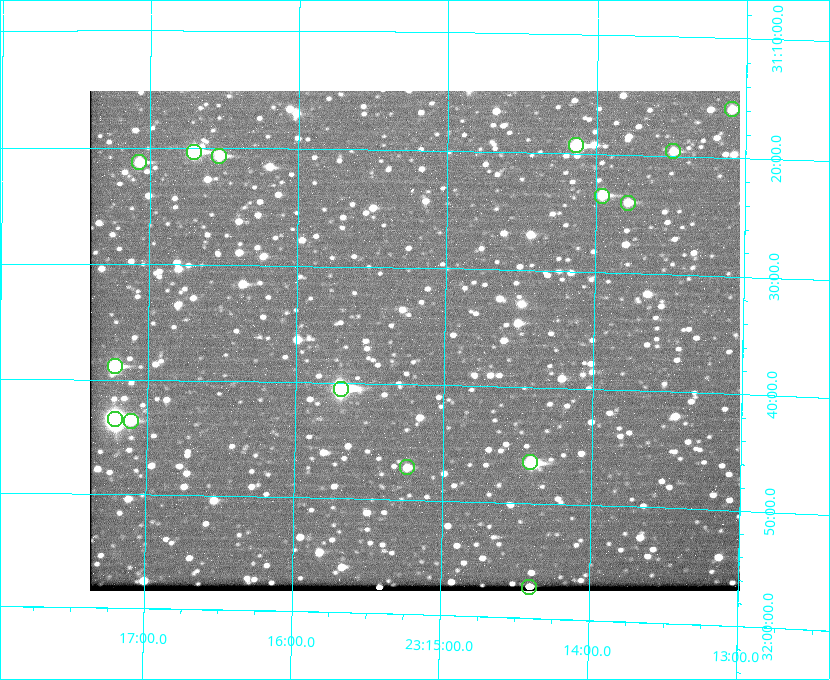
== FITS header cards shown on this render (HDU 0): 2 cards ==
NAXIS1  =                  650 / Width of table row in bytes
NAXIS2  =                  500 / Number of rows in table

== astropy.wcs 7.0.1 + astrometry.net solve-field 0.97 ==
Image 650 x 500 px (HDU 0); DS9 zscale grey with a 90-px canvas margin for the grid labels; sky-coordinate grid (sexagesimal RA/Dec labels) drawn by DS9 from the SOLVED WCS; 15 Tycho-2 reference stars matched to detected sources circled (green)
Header WCS: none
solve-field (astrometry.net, Tycho-2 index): SOLVED blind (the file carries no WCS)
Solved WCS: RA---TAN-SIP/DEC--TAN-SIP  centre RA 23:15:12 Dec +31:36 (348.80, +31.60 deg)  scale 5.16 arcsec/px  FOV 55.9' x 43.0'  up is +179 deg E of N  parity flipped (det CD > 0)
(file carries no celestial WCS; the grid is the blind solution)
Tycho-2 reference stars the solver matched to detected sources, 15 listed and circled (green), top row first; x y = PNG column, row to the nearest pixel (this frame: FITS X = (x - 90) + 1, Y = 500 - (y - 91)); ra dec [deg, ICRS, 3 dp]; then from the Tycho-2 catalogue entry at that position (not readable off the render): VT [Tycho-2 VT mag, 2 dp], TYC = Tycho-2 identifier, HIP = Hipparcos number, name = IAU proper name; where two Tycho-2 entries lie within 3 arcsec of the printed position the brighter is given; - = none
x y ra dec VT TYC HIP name
732 109 348.274 +31.265 10.04 2751-1349-1 - -
576 145 348.533 +31.321 8.95 2751-241-1 - -
673 151 348.371 +31.327 10.64 2751-1121-1 - -
194 152 349.176 +31.338 8.87 2752-38-1 - -
219 156 349.134 +31.344 10.32 2752-30-1 - -
139 162 349.268 +31.354 10.15 2752-13-1 - -
602 196 348.489 +31.392 10.19 2751-871-1 - -
628 203 348.446 +31.401 10.83 2751-661-1 - -
115 366 349.305 +31.647 9.68 2752-19-1 - -
341 389 348.924 +31.676 7.66 2752-472-1 114838 -
115 419 349.304 +31.724 8.18 2752-1095-1 114975 -
131 421 349.277 +31.726 11.07 2752-324-1 - -
530 462 348.603 +31.774 10.34 2751-877-1 - -
407 467 348.810 +31.787 10.96 2752-75-1 - -
529 587 348.600 +31.955 10.66 2755-75-1 - -